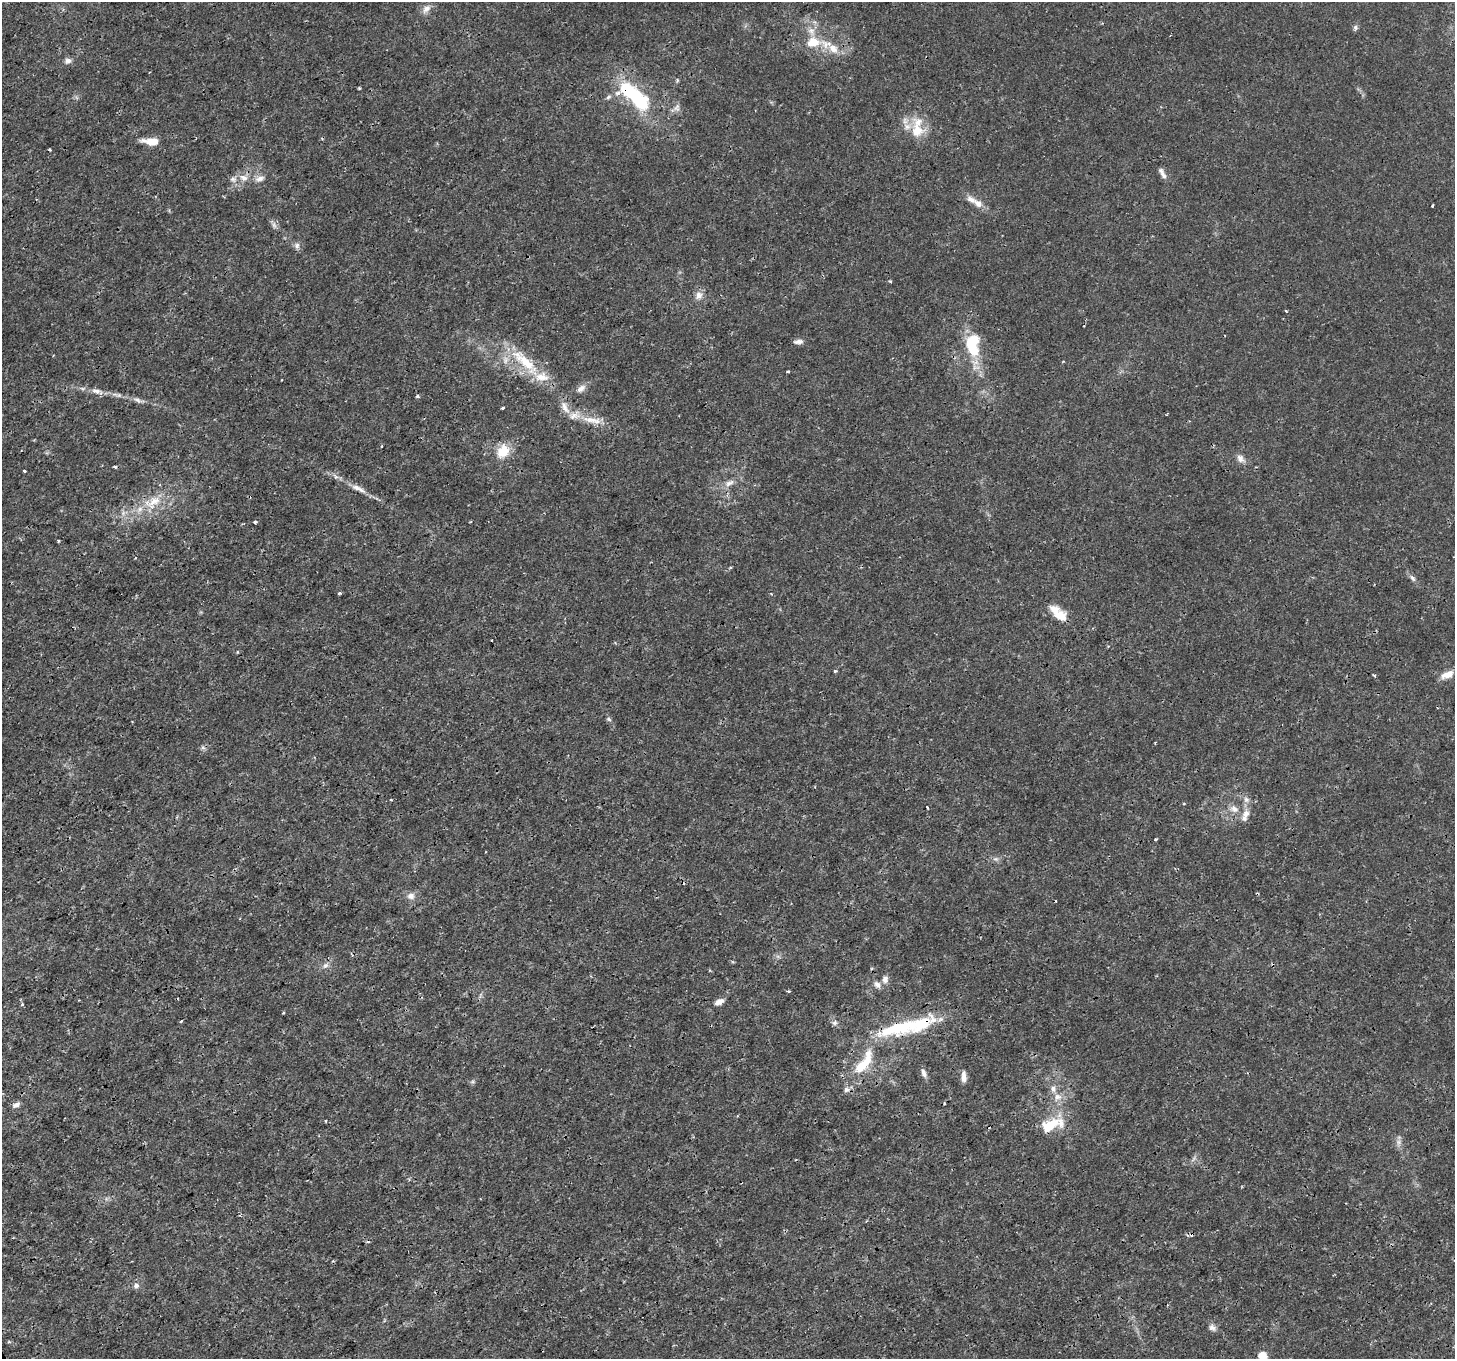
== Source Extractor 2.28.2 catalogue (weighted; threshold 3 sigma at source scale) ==
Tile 7 of 4 x 4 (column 3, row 2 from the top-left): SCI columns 2909-4361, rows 2887-4243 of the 5816 x 5711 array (HDU 1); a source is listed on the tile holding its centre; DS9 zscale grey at full resolution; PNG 1457 x 1361 px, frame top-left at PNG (2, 2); no overlay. Shown black and unused: <1% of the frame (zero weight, under 3 of 4 exposures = <1% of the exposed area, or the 3 px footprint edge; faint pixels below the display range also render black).
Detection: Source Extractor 2.28.2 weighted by HDU 2 'WHT'; one run over the whole footprint, this tile lists its part. Background 0.00181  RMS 7.9e-04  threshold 0.00358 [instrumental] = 3 sigma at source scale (4.5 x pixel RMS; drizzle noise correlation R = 1.50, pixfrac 1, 0.0396/0.0396 arcsec/px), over >= 5 px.
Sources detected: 97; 6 cosmic-ray / hot-pixel residue — not listed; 12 inside a brighter listed object's ellipse — not listed separately; the other 79 listed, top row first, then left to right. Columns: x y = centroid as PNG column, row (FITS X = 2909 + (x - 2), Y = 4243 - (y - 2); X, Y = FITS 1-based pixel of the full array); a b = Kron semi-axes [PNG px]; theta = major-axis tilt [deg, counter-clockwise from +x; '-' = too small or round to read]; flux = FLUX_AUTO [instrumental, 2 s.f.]
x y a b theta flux
426 9 14 8 47 0.47
1355 28 7 6 - 0.18
813 42 19 14 8 1.6
833 49 15 10 -47 0.99
68 60 9 7 11 0.3
677 80 6 3 -73 0.086
359 88 3 3 - 0.089
634 95 46 16 -42 6.7
608 97 8 5 28 0.18
677 108 10 7 51 0.33
917 131 24 18 -77 2
151 141 23 8 -3 0.93
50 149 3 2 - 0.11
1163 175 13 6 -58 0.35
244 178 12 8 -27 0.58
233 179 10 7 -20 0.33
259 179 12 7 19 0.41
978 203 12 8 -40 0.59
1432 206 3 2 - 0.1
274 225 9 4 -53 0.23
297 245 8 7 - 0.27
890 281 4 3 - 0.088
699 295 11 9 66 0.49
1286 311 4 3 - 0.095
798 342 12 5 4 0.3
972 344 30 17 -88 3.4
524 361 46 14 -42 3.5
788 371 3 3 - 0.093
581 388 13 7 37 0.45
96 391 13 7 -17 0.45
119 395 5 5 - 0.14
418 396 5 4 - 0.12
137 400 12 5 -24 0.3
565 407 20 8 -65 0.67
503 408 3 3 - 0.26
592 420 32 8 -9 1.2
503 451 18 14 48 1.4
1240 458 11 8 -55 0.42
24 471 4 3 - 0.27
729 483 14 7 27 0.52
358 488 23 6 -27 0.7
153 502 30 10 26 1.8
255 522 4 4 - 0.11
58 541 3 3 - 0.085
1412 578 11 5 -49 0.25
340 593 4 3 - 0.13
1061 616 20 12 -32 1.2
835 671 4 4 - 0.12
1448 674 17 8 19 0.86
1374 675 5 3 - 0.089
609 719 7 5 -24 0.14
391 800 3 2 - 0.063
1246 800 9 7 -56 0.32
927 807 3 2 - 0.11
1234 809 11 9 -23 0.51
1246 813 13 9 54 0.62
1156 839 3 3 - 0.088
996 859 7 5 -10 0.2
411 896 10 8 10 0.46
325 965 10 6 45 0.31
885 979 10 7 79 0.41
877 985 11 7 -49 0.38
789 991 4 3 - 0.088
719 1002 10 6 26 0.49
22 1004 4 3 - 0.14
283 1013 3 3 - 0.063
181 1021 4 3 - 0.081
835 1023 7 6 - 0.23
900 1028 63 18 15 5.5
862 1065 36 13 47 2.6
924 1073 11 6 -69 0.36
964 1077 15 6 -87 0.44
1057 1097 11 10 - 0.6
16 1105 11 5 23 0.3
1049 1126 22 17 30 1.9
1398 1142 7 5 90 0.25
136 1285 7 7 - 0.27
1212 1328 11 8 -36 0.34
1262 1356 10 9 - 0.63
Overlapping masked pixels (flux is a lower limit): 2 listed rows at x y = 634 95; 900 1028
Isophote crosses this tile's border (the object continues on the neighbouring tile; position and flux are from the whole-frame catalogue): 1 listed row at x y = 1262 1356